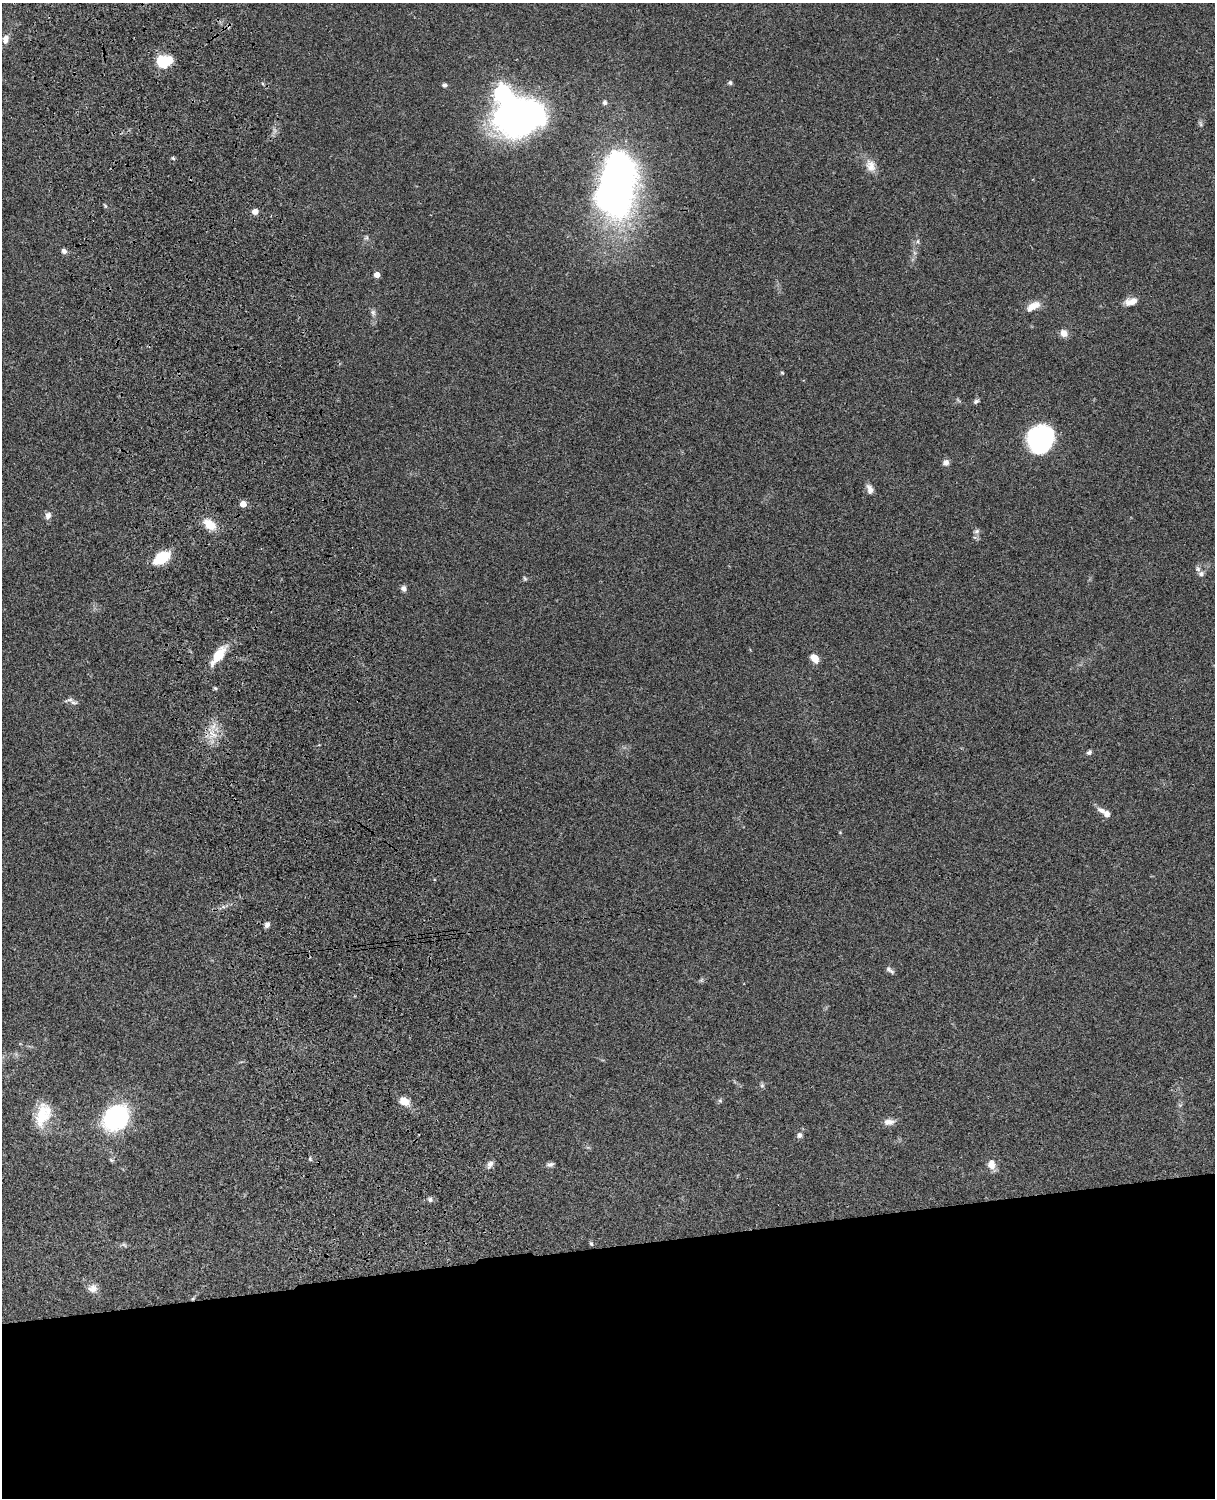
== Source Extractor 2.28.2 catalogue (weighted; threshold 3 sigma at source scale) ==
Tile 11 of 4 x 3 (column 3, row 3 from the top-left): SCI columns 2546-3758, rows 277-1772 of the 5089 x 4927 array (HDU 1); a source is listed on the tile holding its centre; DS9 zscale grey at full resolution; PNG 1217 x 1500 px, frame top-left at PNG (2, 3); no overlay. Shown black and unused: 17% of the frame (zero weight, under 3 of 4 exposures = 6% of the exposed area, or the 3 px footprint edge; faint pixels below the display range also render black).
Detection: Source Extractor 2.28.2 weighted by HDU 2 'WHT'; one run over the whole footprint, this tile lists its part. Background 0.0759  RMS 0.0057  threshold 0.0257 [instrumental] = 3 sigma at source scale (4.5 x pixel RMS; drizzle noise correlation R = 1.50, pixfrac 1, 0.05/0.05 arcsec/px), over >= 5 px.
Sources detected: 60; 2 inside a brighter object's white glare — not listed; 2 inside a brighter listed object's ellipse — not listed separately; the other 56 listed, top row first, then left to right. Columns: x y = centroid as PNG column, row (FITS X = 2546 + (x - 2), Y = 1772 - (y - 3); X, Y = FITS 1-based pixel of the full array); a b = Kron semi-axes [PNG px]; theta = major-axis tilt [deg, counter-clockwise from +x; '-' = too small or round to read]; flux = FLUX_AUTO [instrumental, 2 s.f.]
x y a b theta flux
5 39 12 8 80 3.5
164 61 18 13 9 15
730 83 5 5 - 1.1
445 85 5 4 - 1.9
502 93 7 7 - 220
605 102 5 5 - 1.8
173 158 5 4 - 0.78
870 166 18 12 -69 5.7
617 185 64 33 83 280
255 211 5 5 - 4.4
366 237 7 5 60 1
918 241 6 4 72 0.81
64 251 8 6 -45 1.8
377 275 4 4 - 4.7
1131 301 15 8 15 5.2
1033 306 20 9 31 6.4
373 312 9 6 -75 1.6
1064 333 9 8 - 4
782 373 6 4 -2 0.57
976 401 8 5 32 1.3
1035 441 32 23 -54 46
946 463 8 7 - 2.6
870 489 13 7 -70 2.8
243 504 5 5 - 4.4
48 516 9 7 70 2.5
210 524 14 9 -35 10
977 531 8 6 16 1.3
162 558 17 10 31 19
1201 574 7 7 - 1.7
525 578 6 4 -68 0.79
404 588 7 7 - 1.8
218 656 22 9 54 13
814 658 7 5 -51 8.6
215 688 6 4 -18 0.71
74 702 14 6 -18 2
212 734 16 8 -39 5.8
1089 752 8 6 48 1.3
1101 810 13 7 -25 2.8
267 925 7 6 - 1.9
890 970 12 5 -39 1.8
762 1085 6 5 - 1
404 1101 12 9 -31 5.8
720 1101 7 4 -2 0.83
43 1114 31 17 71 16
116 1117 21 17 47 78
889 1122 13 7 2 3.9
799 1135 8 6 90 1.8
310 1159 6 3 -73 0.72
111 1160 7 5 -22 0.91
490 1164 10 7 59 2.5
550 1164 9 5 11 1.6
991 1164 10 8 89 5.5
430 1200 7 6 - 1.3
591 1244 6 4 -62 0.78
124 1245 8 4 -37 0.91
93 1288 13 11 6 3.9